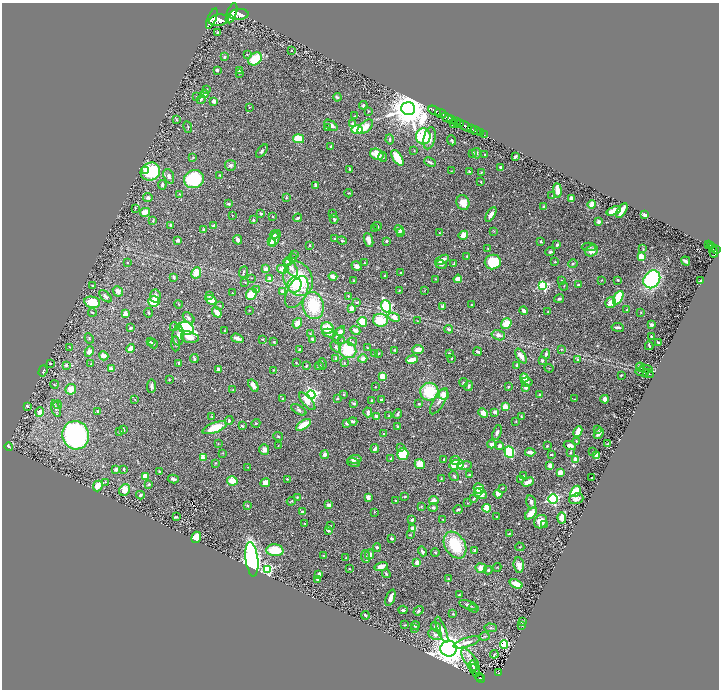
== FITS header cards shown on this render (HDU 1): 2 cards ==
NAXIS1  =                 1433
NAXIS2  =                 1375

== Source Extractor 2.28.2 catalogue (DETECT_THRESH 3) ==
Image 1433 x 1375 px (HDU 1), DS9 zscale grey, zoomed out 1/2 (1 PNG px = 2 x 2 image px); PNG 721 x 692 px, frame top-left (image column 1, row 1374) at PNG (2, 3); each listed source drawn as its Kron ellipse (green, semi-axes under 4 px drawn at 4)
Background 0.62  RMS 0.023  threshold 0.0676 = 3 sigma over >= 5 px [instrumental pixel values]
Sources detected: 585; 23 cannot appear on this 1/2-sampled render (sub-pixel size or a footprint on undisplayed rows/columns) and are neither listed nor drawn; of the other 562, the 500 brightest by FLUX_AUTO listed and drawn (62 fainter detections omitted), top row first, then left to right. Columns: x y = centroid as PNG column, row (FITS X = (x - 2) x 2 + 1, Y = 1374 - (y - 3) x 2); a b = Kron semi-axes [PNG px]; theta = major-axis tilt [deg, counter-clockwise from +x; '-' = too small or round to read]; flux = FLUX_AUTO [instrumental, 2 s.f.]
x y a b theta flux
232 13 10 5 71 3800
239 15 9 5 5 4800
212 19 11 4 67 3800
230 19 2 2 - 310
219 20 10 5 8 4400
217 33 4 3 - 3.8
292 51 2 2 - 7
247 55 4 2 - 2.5
224 57 4 4 - 6.1
255 59 7 5 38 150
217 70 3 2 - 10
239 70 4 3 - 6.2
239 74 3 2 - 2.1
207 89 3 3 - 3.4
204 94 4 3 - 32
196 97 4 2 - 2.3
337 97 4 3 - 5
201 99 5 3 - 7.2
214 101 4 4 - 18
363 105 4 3 - 5.1
250 107 3 2 - 2.2
408 109 7 6 - 16000
368 111 3 3 - 2.8
435 111 7 2 -27 1500
441 113 6 2 -26 1200
354 116 3 2 - 2.3
447 118 6 4 -29 740
452 119 3 2 - 460
176 120 3 3 - 3.7
457 121 3 2 - 260
352 123 2 2 - 9.3
453 123 3 2 - 160
459 123 4 3 - 1000
331 125 7 4 -34 25
466 126 7 3 -38 1900
188 127 6 2 -79 3.4
365 127 9 5 41 56
327 128 3 2 - 7.8
471 129 3 2 - 420
357 130 5 4 - 120
475 130 5 2 - 1000
480 133 2 2 - 220
484 135 2 2 - 130
423 136 8 7 - 180
429 138 11 6 76 47
299 139 6 4 -12 100
390 139 5 3 - 7.4
452 140 5 3 - 6.2
331 146 3 2 - 9
262 151 7 4 51 10
414 151 2 1 - 2.6
473 153 3 2 - 5.8
477 153 5 2 - 5.1
377 154 7 5 -26 83
485 154 2 2 - 4.2
383 157 5 3 - 5.6
515 157 4 2 - 11
193 158 4 3 - 3.7
397 158 9 4 -56 110
430 162 6 3 -27 11
230 165 5 5 - 13
501 167 3 2 - 13
350 169 3 3 - 3.5
146 171 3 2 - 40
150 171 10 8 23 330
451 171 2 2 - 2.1
469 172 3 2 - 6.8
481 172 3 3 - 2.5
220 175 4 3 - 5.2
169 176 7 5 -69 15
194 179 10 9 - 270
481 182 3 2 - 3.8
162 185 5 3 - 12
316 185 3 2 - 24
558 190 7 3 -82 58
348 193 4 2 - 3.5
180 194 3 2 - 4.1
552 196 3 2 - 3.1
286 197 3 3 - 4.1
148 198 4 4 - 9.9
571 199 3 3 - 38
463 202 8 6 -71 48
229 204 3 3 - 9.2
591 204 4 3 - 39
544 207 4 3 - 12
135 208 3 3 - 3.8
622 210 8 3 57 73
613 211 7 3 20 80
145 212 5 3 - 55
261 213 3 2 - 10
333 214 3 2 - 3.4
491 214 8 3 59 19
232 215 2 2 - 2.2
645 215 4 3 - 21
273 217 3 3 - 2.9
298 218 4 2 - 7.2
334 219 5 3 - 9.7
253 220 3 3 - 8
153 221 4 3 - 3.7
598 222 3 3 - 8.7
171 225 3 2 - 7.8
213 226 3 3 - 16
377 226 4 3 - 6.5
374 228 3 3 - 3.1
203 230 3 2 - 14
399 230 5 3 - 13
494 231 3 2 - 2.6
400 233 3 2 - 10
439 233 3 3 - 3.7
274 235 4 4 - 12
463 235 5 4 - 40
275 238 9 4 65 37
335 239 3 2 - 3.8
178 240 3 3 - 14
238 240 5 3 - 17
369 240 7 4 -69 29
342 241 5 3 - 7.5
387 241 2 2 - 12
541 241 2 2 - 4.1
271 242 4 3 - 25
310 245 3 2 - 2.3
557 245 3 3 - 9.2
709 245 2 1 - 43
711 246 2 2 - 120
589 247 7 3 1 6.7
713 248 4 2 - 190
488 249 3 3 - 3.1
643 249 4 3 - 3.2
717 250 3 2 - 350
591 251 6 5 - 32
550 252 5 4 - 7.6
714 252 5 4 - 550
295 254 3 2 - 2.1
467 256 3 2 - 2.6
641 256 3 3 - 110
293 258 3 3 - 5.2
442 260 7 3 27 32
288 261 4 4 - 18
686 261 5 2 - 16
493 262 8 7 - 170
555 262 3 2 - 3
128 263 3 2 - 2.6
364 263 4 2 - 3.7
454 264 4 2 - 4.2
573 264 5 3 - 6.1
441 265 5 3 - 8.3
356 266 5 4 - 16
291 268 10 5 -57 22
266 269 3 3 - 30
283 269 6 4 -10 38
243 272 6 3 68 8.6
196 273 6 5 - 57
400 273 3 3 - 6.2
385 276 3 3 - 5.2
174 277 3 2 - 16
333 277 4 3 - 41
251 278 3 2 - 2.3
270 279 4 4 - 24
298 279 18 14 -65 260
436 279 3 2 - 3
458 279 4 3 - 34
652 279 9 7 52 520
602 280 3 2 - 2.6
618 280 3 2 - 4.8
354 281 3 2 - 2.8
561 281 3 3 - 2.9
701 281 3 2 - 6.1
245 282 3 2 - 2.1
93 285 2 2 - 3.8
294 285 8 7 - 47
543 285 4 3 - 450
578 285 3 2 - 7.5
564 286 4 2 - 2.6
257 290 4 3 - 11
425 290 3 2 - 2.3
118 291 6 4 -45 26
282 291 4 3 - 9.6
399 291 4 2 - 3.1
297 292 17 9 63 44
232 293 2 2 - 2.5
251 294 6 5 - 72
209 295 3 3 - 8.4
105 296 7 4 -41 16
155 296 6 5 - 16
348 296 3 3 - 2.9
618 298 7 4 62 210
559 299 5 3 - 8.4
211 300 6 3 -32 80
154 301 5 5 - 79
92 302 8 5 -11 110
356 303 4 2 - 4.6
610 303 6 5 - 33
179 304 4 2 - 3.1
471 305 3 2 - 4
220 306 3 2 - 2.6
313 306 13 10 -78 170
386 306 6 5 - 390
442 306 4 3 - 10
352 309 3 3 - 34
627 309 3 2 - 3.2
249 310 3 2 - 2.3
523 311 4 3 - 13
92 312 4 3 - 4.4
217 312 5 3 - 45
548 312 3 2 - 2.5
641 312 2 2 - 2.6
148 313 4 3 - 4.5
125 314 4 4 - 23
394 317 6 4 -25 31
189 318 7 4 -43 12
380 320 7 6 - 110
417 321 3 2 - 2.6
362 322 5 4 - 86
297 323 5 3 - 32
506 324 6 4 51 74
652 325 3 3 - 7.8
174 327 4 4 - 9.6
618 327 6 2 -7 10
130 328 4 3 - 6.3
186 328 8 6 -26 620
327 328 6 6 - 89
449 329 4 3 - 11
355 330 5 3 - 18
224 331 3 2 - 3.5
341 331 3 3 - 14
329 333 7 4 -8 27
339 333 9 3 54 24
310 334 3 3 - 2.8
498 335 7 5 -15 20
178 336 10 6 89 27
652 336 3 2 - 4.6
190 337 9 5 -15 38
89 338 5 3 - 5.4
237 338 6 3 -20 26
262 339 3 2 - 2.9
312 339 3 3 - 6.4
342 340 4 3 - 5.2
150 342 3 3 - 4.2
274 342 3 3 - 4.2
352 342 5 4 - 6.5
658 342 2 2 - 4.7
153 344 5 2 - 6.9
176 344 7 3 -87 7.6
649 346 4 2 - 5.8
69 347 3 2 - 3
336 347 6 4 -50 8.9
131 348 4 3 - 34
367 348 3 2 - 2.5
418 349 6 4 7 36
561 349 4 2 - 2.8
300 350 3 3 - 7.9
348 350 9 8 - 140
395 350 3 3 - 3.5
89 351 5 4 - 24
478 352 4 3 - 9.7
374 353 3 3 - 3.4
379 353 2 2 - 2.4
449 353 3 3 - 6.7
546 354 5 3 - 7.5
104 356 5 3 - 29
521 356 8 4 -57 33
194 358 4 2 - 7.6
336 358 3 3 - 8
451 358 3 2 - 3.9
363 359 4 3 - 22
412 359 6 2 10 38
578 359 3 3 - 8.2
542 360 3 2 - 9.1
296 362 2 2 - 2.8
50 363 2 2 - 5.8
179 363 3 3 - 9
344 363 3 2 - 2.5
91 364 4 2 - 3.5
323 364 6 3 -78 4.8
66 365 4 3 - 9.8
517 365 3 2 - 5.5
306 366 3 3 - 7.5
319 366 4 3 - 6.6
640 367 4 2 - 3.5
549 368 5 2 - 2.2
111 369 3 3 - 35
218 369 4 3 - 16
646 369 6 2 -13 4.9
273 370 2 2 - 2.5
43 371 6 2 71 5.6
642 372 6 2 -10 3.6
648 373 5 2 - 3.2
621 375 2 2 - 3.2
382 377 4 3 - 78
524 378 4 4 - 40
169 380 3 3 - 2.9
464 382 4 3 - 5.6
527 382 5 4 - 12
54 385 4 3 - 3.4
253 385 7 3 -54 32
151 386 6 3 84 12
469 386 5 3 - 9.2
375 387 2 2 - 3.9
508 387 3 3 - 4
526 388 3 2 - 20
71 389 5 5 - 45
233 389 4 3 - 4.1
429 392 9 9 - 170
344 394 3 3 - 4.1
444 394 5 5 - 39
311 395 4 4 - 1100
540 395 3 2 - 4.7
135 399 4 2 - 2.3
282 399 3 2 - 5
337 399 3 3 - 5.5
575 399 3 3 - 3.1
605 399 4 3 - 25
372 400 3 2 - 4.6
381 400 2 2 - 16
307 401 11 5 -49 45
439 401 15 6 59 24
354 403 4 3 - 5.9
419 404 3 3 - 4.5
57 405 4 3 - 5.3
27 406 2 2 - 12
505 407 3 3 - 130
56 409 8 3 -72 9.2
299 410 8 4 -30 11
98 411 3 3 - 10
40 412 5 3 - 30
368 412 5 3 - 16
495 412 4 3 - 16
483 413 5 4 - 36
397 414 5 3 - 9.5
377 416 3 3 - 18
389 416 3 3 - 4.9
521 416 4 2 - 3.4
212 417 3 3 - 2.8
229 420 4 4 - 7.2
353 421 4 2 - 12
516 421 3 3 - 3
256 423 4 2 - 3.4
346 424 4 3 - 8
304 425 8 3 32 96
242 426 4 3 - 6.7
398 427 3 3 - 16
215 428 12 5 20 120
598 429 3 2 - 3.5
123 430 4 3 - 9.5
578 431 6 3 65 53
120 432 4 3 - 6
497 432 8 4 70 10
599 433 6 3 48 15
384 434 3 3 - 6.6
76 435 14 13 - 940
278 437 5 3 - 4.1
576 441 2 2 - 2.6
218 444 3 3 - 3
492 444 4 4 - 17
608 444 2 1 - 2.4
9 446 4 2 - 7
278 446 3 2 - 2.3
500 446 4 3 - 20
547 446 2 2 - 5
570 446 6 4 -17 22
400 447 4 3 - 4
264 449 5 5 - 27
375 449 4 3 - 20
509 452 6 4 -68 350
530 452 5 2 - 16
570 452 4 3 - 5.9
593 452 3 2 - 3.7
223 453 3 3 - 2.5
403 454 6 5 - 120
551 454 3 2 - 5.4
324 455 4 3 - 18
597 456 4 3 - 68
203 457 3 3 - 74
355 459 7 4 7 21
391 459 3 2 - 4.3
444 459 4 2 - 3.8
576 459 3 3 - 39
455 460 4 3 - 8.4
354 462 7 3 -16 13
216 463 3 3 - 3.2
420 464 5 5 - 55
456 465 7 4 12 140
465 466 7 4 9 13
550 466 4 3 - 27
248 467 3 2 - 2.4
116 469 4 3 - 12
124 469 4 3 - 4.4
159 471 3 2 - 3.9
560 472 4 3 - 26
469 475 3 3 - 7.4
145 476 4 4 - 46
454 476 5 3 - 6.2
524 476 3 3 - 2.9
591 478 2 2 - 4.5
173 479 5 3 - 13
287 479 3 3 - 4.7
441 479 3 2 - 2.4
521 479 2 2 - 2.8
232 481 5 4 - 52
105 482 3 3 - 3.6
528 482 6 3 27 44
265 483 5 4 - 30
149 484 4 3 - 5
98 486 5 4 - 61
479 488 5 5 - 58
502 488 3 2 - 2.4
125 490 6 5 - 49
575 491 6 3 53 180
478 493 4 3 - 13
481 494 7 5 -32 30
498 494 4 4 - 24
140 495 4 3 - 5.8
297 497 3 3 - 3.5
368 497 4 3 - 19
405 497 4 2 - 4
474 499 4 2 - 3
553 499 5 4 - 530
576 499 7 5 18 20
395 500 2 1 - 2.1
434 500 4 4 - 25
291 501 4 2 - 3.8
531 502 7 4 -75 16
468 503 3 2 - 2.3
247 505 4 3 - 4.4
329 505 4 3 - 20
421 506 3 3 - 3.1
433 508 4 4 - 11
487 508 4 4 - 93
458 510 4 2 - 7.6
302 512 3 3 - 10
375 512 3 2 - 2.3
531 513 7 4 44 47
176 517 3 2 - 5.6
497 517 2 2 - 3.8
562 518 5 3 - 40
442 519 2 2 - 3.4
412 520 3 2 - 6.4
541 522 7 6 - 46
304 523 2 1 - 2.5
544 525 3 2 - 3.5
331 526 3 2 - 2.3
413 529 4 3 - 43
328 531 3 2 - 7.7
509 534 4 2 - 4
410 535 3 2 - 2.4
196 537 6 4 69 57
392 538 3 2 - 12
455 545 14 10 -58 190
377 547 4 4 - 7.8
520 547 4 2 - 2.2
275 550 8 6 -5 140
474 550 4 3 - 6
422 551 5 3 - 13
435 552 4 3 - 4.7
370 554 5 4 - 22
323 555 3 2 - 2.7
365 556 6 3 -84 5.8
346 558 3 3 - 3.2
252 559 17 6 -83 1700
417 562 4 4 - 35
519 565 8 5 -82 29
381 566 7 4 16 30
497 567 4 2 - 2.7
481 568 6 5 - 46
267 569 4 4 - 350
350 569 3 2 - 2.8
488 570 4 3 - 7.3
319 574 4 3 - 18
386 574 4 3 - 5
317 579 2 2 - 7.3
448 579 4 3 - 3.4
516 584 7 3 -20 77
459 595 3 2 - 3.4
390 598 8 3 68 24
468 605 9 3 -19 11
474 608 5 3 - 5.9
403 610 4 3 - 8
419 611 5 4 - 8.2
453 614 2 2 - 3
365 615 4 2 - 6.7
522 622 4 3 - 5
405 625 3 2 - 3.5
522 625 3 2 - 3.1
415 626 4 3 - 6.9
436 627 5 4 - 19
414 628 3 2 - 3
491 628 6 3 -3 6.1
442 630 14 4 -69 20
435 635 7 5 -26 15
484 636 5 2 - 3.3
467 642 13 4 17 25
504 645 5 4 - 270
449 649 8 8 - 6800
494 654 4 2 - 3.3
471 661 14 5 -57 24
473 665 5 3 - 6.1
475 670 6 3 -65 2.9
498 673 4 2 - 150
480 677 2 1 - 21
480 678 5 3 - 120
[62 fainter detections neither listed nor drawn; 23 sub-pixel or undisplayed-footprint detections neither listed nor drawn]